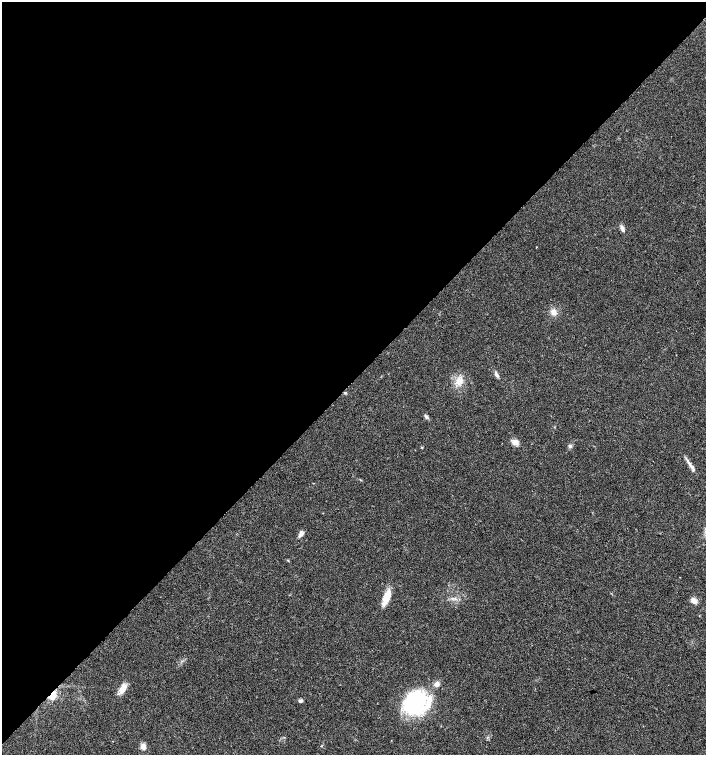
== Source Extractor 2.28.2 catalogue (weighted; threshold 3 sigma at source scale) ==
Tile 2 of 4 x 4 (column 2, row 1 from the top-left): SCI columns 1629-3036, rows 4515-6019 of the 6007 x 6026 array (HDU 1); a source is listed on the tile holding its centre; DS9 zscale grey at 2 x 2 block average (1 PNG px = mean of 2 x 2 image px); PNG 708 x 757 px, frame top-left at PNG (2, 2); no overlay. Shown black and unused: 50% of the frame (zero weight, under 3 of 4 exposures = <1% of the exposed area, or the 3 px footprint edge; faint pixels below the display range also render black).
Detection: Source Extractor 2.28.2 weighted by HDU 2 'WHT'; one run over the whole footprint, this tile lists its part. Background 0.021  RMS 0.0028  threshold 0.0128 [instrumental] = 3 sigma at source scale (4.5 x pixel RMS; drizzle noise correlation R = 1.50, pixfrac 1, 0.0396/0.0396 arcsec/px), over >= 5 px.
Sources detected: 20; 1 inside a brighter object's white glare — not listed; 2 inside a brighter listed object's ellipse — not listed separately; the other 17 listed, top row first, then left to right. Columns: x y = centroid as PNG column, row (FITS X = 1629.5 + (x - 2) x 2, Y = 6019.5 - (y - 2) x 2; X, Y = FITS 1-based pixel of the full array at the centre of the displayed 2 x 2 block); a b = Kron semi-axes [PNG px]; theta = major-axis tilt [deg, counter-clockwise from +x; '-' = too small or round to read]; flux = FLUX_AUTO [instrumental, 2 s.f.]
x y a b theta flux
622 229 8 4 -68 2.3
553 312 7 7 - 3.8
496 375 9 4 -62 1.8
459 381 10 8 73 6.2
345 393 3 3 - 0.68
426 417 7 4 -45 1.5
514 442 8 7 - 3.4
570 446 4 4 - 1.2
690 464 14 4 -60 3.5
301 534 7 5 31 2.2
387 596 19 7 69 10
694 600 8 6 -48 3.7
123 688 13 7 55 5.2
52 695 7 4 60 10
300 701 5 4 - 1.5
416 702 31 24 50 56
143 746 7 5 -70 3.6
Overlapping masked pixels (flux is a lower limit): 1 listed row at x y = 52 695